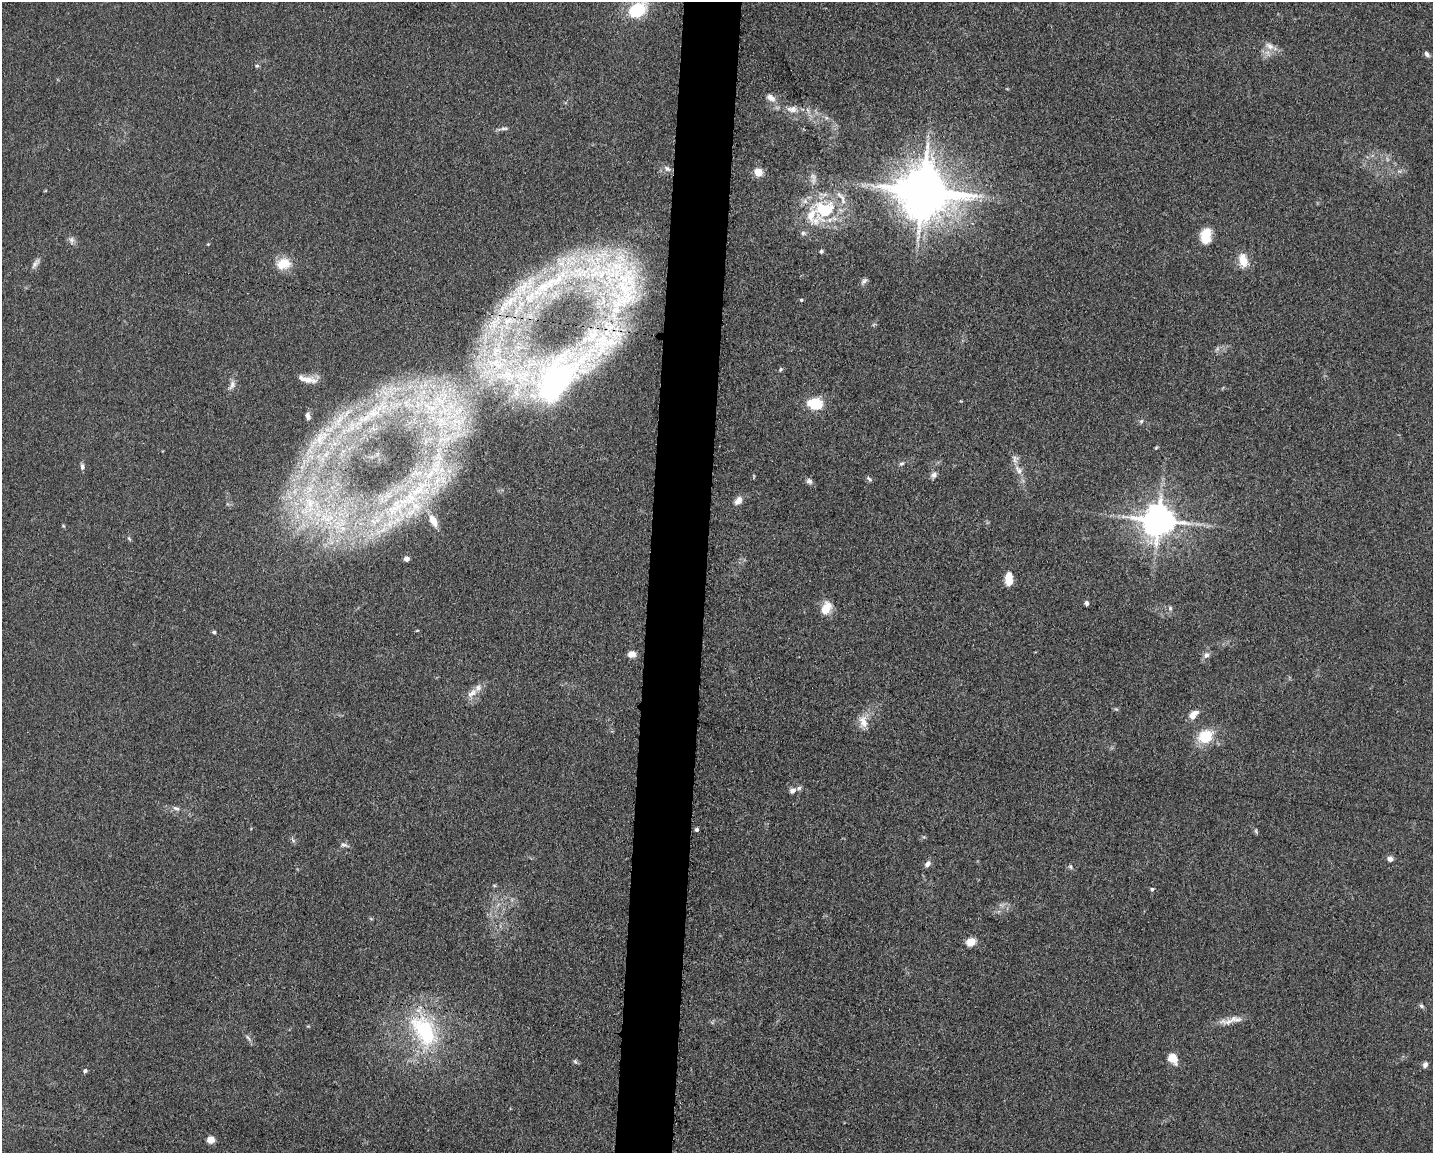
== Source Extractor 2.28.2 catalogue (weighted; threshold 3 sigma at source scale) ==
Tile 5 of 3 x 4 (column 2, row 2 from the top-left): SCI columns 1660-3090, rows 2310-3460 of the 4639 x 4618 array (HDU 1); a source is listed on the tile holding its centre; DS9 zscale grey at full resolution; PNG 1435 x 1155 px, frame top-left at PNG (2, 2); no overlay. Shown black and unused: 4% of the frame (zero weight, under 3 of 5 exposures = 1% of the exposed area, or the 3 px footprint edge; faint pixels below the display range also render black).
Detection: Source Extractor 2.28.2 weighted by HDU 2 'WHT'; one run over the whole footprint, this tile lists its part. Background 0.0763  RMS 0.0066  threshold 0.0295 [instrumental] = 3 sigma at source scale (4.5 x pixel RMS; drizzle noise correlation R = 1.50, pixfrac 1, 0.05/0.05 arcsec/px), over >= 5 px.
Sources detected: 106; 1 inside a brighter object's white glare — not listed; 19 inside a brighter listed object's ellipse — not listed separately; the other 86 listed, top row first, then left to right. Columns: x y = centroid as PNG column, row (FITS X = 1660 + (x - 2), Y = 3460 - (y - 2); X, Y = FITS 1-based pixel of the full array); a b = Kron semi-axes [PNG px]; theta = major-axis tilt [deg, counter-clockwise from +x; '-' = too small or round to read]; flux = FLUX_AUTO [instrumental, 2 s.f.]
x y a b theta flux
637 10 18 13 30 33
1269 46 13 9 -34 5
1427 54 7 5 -50 1.9
257 66 6 5 - 1
771 98 14 8 -33 4.2
792 109 16 9 -1 5.6
504 128 11 4 0 1.7
667 169 10 7 -33 3
758 172 5 5 - 26
813 178 18 8 -89 4.6
923 191 15 12 7 3100
824 210 41 29 42 49
1206 236 18 12 83 13
71 240 9 7 -89 2.4
821 251 5 5 - 1.1
1243 261 16 10 -75 10
35 263 16 6 52 2.9
283 264 14 11 11 15
613 271 89 52 4 170
864 281 10 6 37 1.9
523 287 42 18 57 34
801 300 4 3 - 0.9
495 351 17 10 71 10
781 369 6 4 72 0.86
507 375 33 15 -7 35
308 380 25 11 2 7
557 381 90 42 47 170
232 385 15 7 63 3.5
443 404 75 44 -45 130
815 404 15 11 -7 19
308 416 10 6 -80 2.9
364 418 27 12 21 22
339 420 34 12 61 24
1141 421 6 5 - 1.3
319 439 27 16 76 24
1156 448 4 4 - 0.69
902 463 8 5 28 1.5
82 467 7 5 -81 2.1
1019 470 16 8 -52 5.5
430 474 20 9 46 13
934 475 9 7 37 2.4
869 479 8 4 -41 1.3
809 481 8 7 - 2
409 499 31 18 27 37
738 500 10 7 50 5
310 503 46 19 55 53
329 519 20 17 75 24
433 521 12 7 -62 7.8
1159 521 10 9 - 1400
63 526 5 3 - 0.64
129 539 8 3 -45 0.83
406 559 5 5 - 3.2
1009 579 11 6 -90 16
1087 603 6 4 -69 1.6
826 608 15 10 65 11
1170 608 7 5 -76 1.6
214 632 5 4 - 1.1
631 654 8 7 - 4.7
1206 655 9 7 47 2.7
472 693 17 9 39 5.7
1116 709 6 4 -40 0.87
1193 715 13 8 46 5.5
863 722 17 10 -77 7.2
1205 736 14 12 31 22
792 791 10 7 23 2.9
176 808 11 5 -27 2.1
697 830 4 3 - 1.8
1256 831 8 4 -68 1
924 837 6 3 -17 0.74
293 840 9 4 -55 1.4
344 845 11 6 -21 2
1390 859 6 5 - 3.7
928 864 8 6 47 2.8
1070 867 7 6 - 1.4
494 885 6 4 -1 0.75
1152 889 4 4 - 1.3
971 942 11 9 26 5.8
1421 1006 7 5 -41 1.3
1231 1021 30 8 13 7.2
424 1031 53 30 -60 68
248 1038 9 4 -54 1.6
1173 1058 12 9 -52 9.4
575 1062 7 5 -67 1.3
1425 1065 8 6 65 2.2
85 1071 5 4 - 1.5
210 1140 7 7 - 5.7
Overlapping masked pixels (flux is a lower limit): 1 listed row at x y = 557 381
Isophote crosses this tile's border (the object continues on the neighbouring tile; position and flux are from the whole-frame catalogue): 1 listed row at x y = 637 10